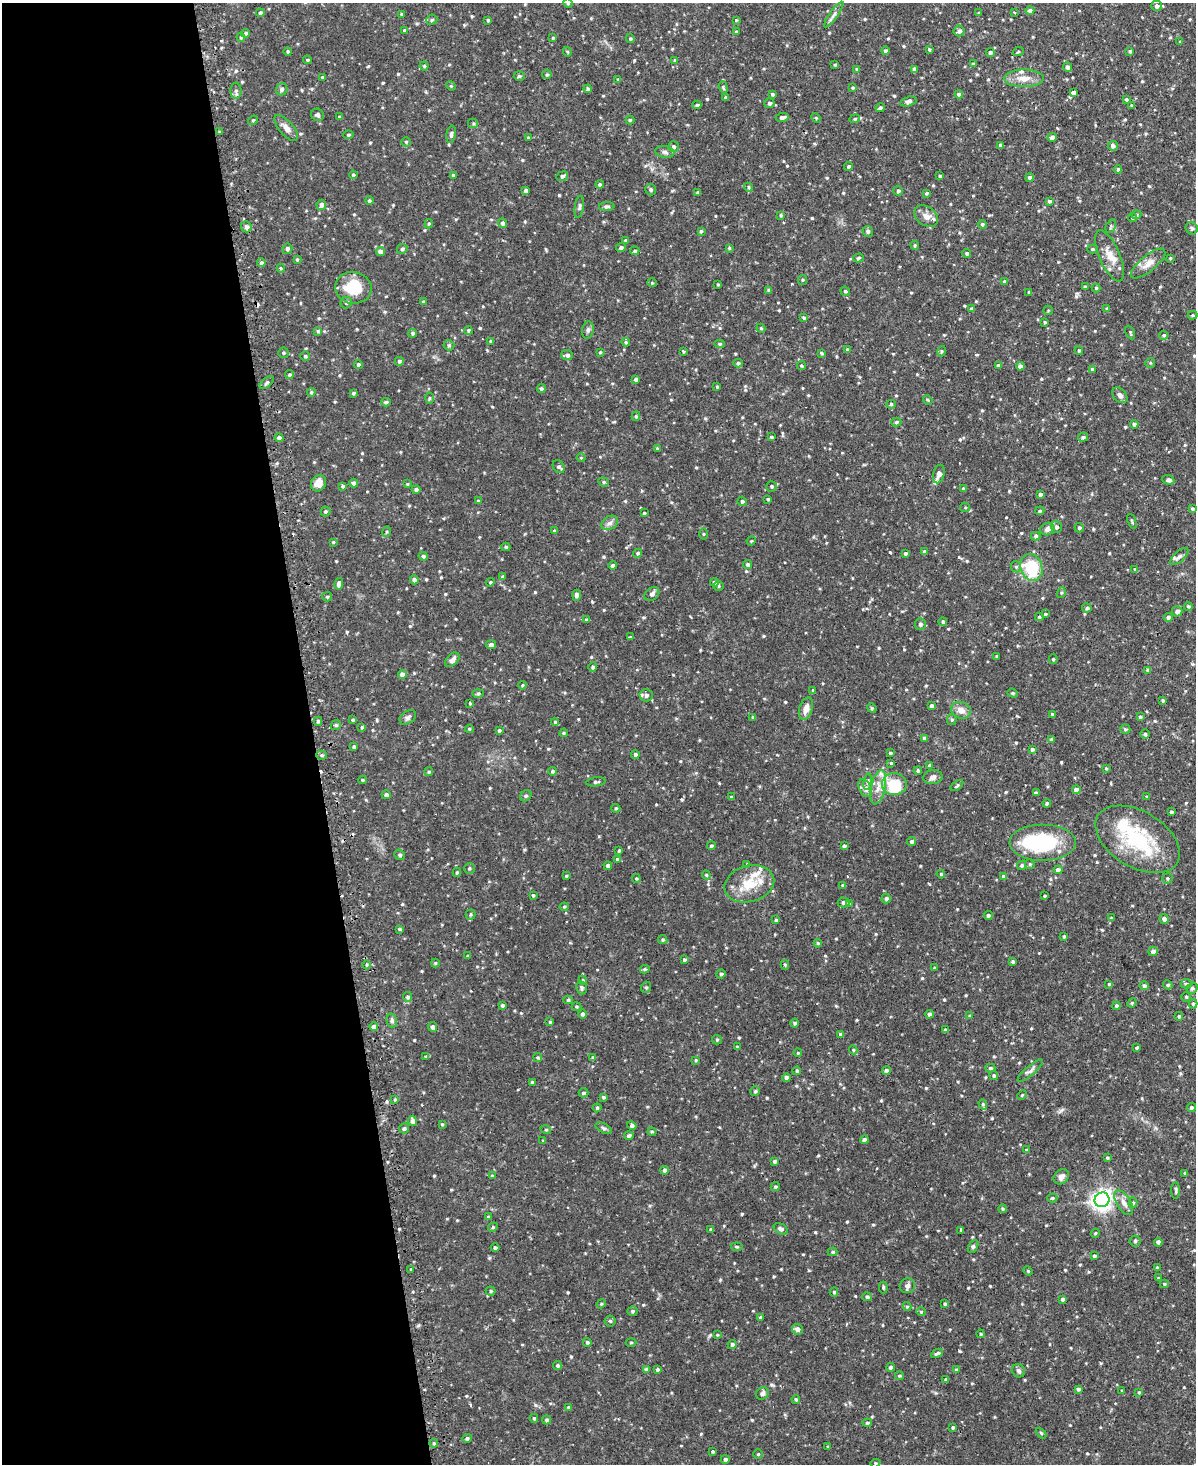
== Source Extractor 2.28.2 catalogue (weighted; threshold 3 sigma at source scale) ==
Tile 5 of 4 x 3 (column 1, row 2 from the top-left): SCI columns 31-1224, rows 1618-3079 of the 4838 x 4810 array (HDU 1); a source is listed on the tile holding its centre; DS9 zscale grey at full resolution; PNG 1198 x 1466 px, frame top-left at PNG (2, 3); each listed source drawn as its Kron ellipse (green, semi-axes under 4 px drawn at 4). Shown black and unused: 26% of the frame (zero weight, under 2 of 3 exposures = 4% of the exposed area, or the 3 px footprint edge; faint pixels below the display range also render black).
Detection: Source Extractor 2.28.2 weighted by HDU 2 'WHT'; one run over the whole footprint, this tile lists its part. Background 0.0943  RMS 0.0055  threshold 0.0249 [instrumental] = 3 sigma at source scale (4.5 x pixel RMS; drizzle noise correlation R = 1.50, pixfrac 1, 0.05/0.05 arcsec/px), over >= 5 px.
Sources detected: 683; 2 inside a brighter object's white glare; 4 cosmic-ray / hot-pixel residue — neither listed nor drawn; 13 inside a brighter listed object's ellipse — not listed separately; of the other 664, all 500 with FLUX_AUTO >= 0.555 (the completeness limit of this list) listed and drawn (164 fainter detections not listed), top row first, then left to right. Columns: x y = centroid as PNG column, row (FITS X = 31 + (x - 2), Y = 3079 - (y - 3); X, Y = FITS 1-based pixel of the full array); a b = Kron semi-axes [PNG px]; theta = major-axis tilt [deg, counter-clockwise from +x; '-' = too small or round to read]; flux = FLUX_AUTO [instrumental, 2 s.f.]
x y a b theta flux
568 3 5 4 - 0.74
1157 6 5 5 - 1.5
1030 11 4 4 - 1.5
1014 12 4 3 - 0.6
260 13 4 4 - 1.1
978 13 3 3 - 0.59
402 14 4 3 - 1.2
834 14 15 4 55 1.9
432 20 6 5 - 1.1
488 20 3 3 - 0.73
736 20 4 4 - 0.57
404 31 3 3 - 1.8
959 31 5 5 - 1.7
736 32 4 3 - 0.6
245 33 4 4 - 0.95
241 37 4 3 - 0.64
553 38 3 3 - 0.7
630 38 4 3 - 0.79
1180 42 4 3 - 0.6
929 49 4 3 - 0.59
288 51 4 4 - 0.67
885 51 4 4 - 1.1
1130 51 4 3 - 0.94
567 52 5 3 - 0.57
990 52 4 4 - 1
1018 52 5 3 - 0.6
307 60 4 3 - 0.69
675 60 4 3 - 0.76
973 64 3 3 - 0.92
835 65 3 3 - 0.63
424 66 4 4 - 0.7
1067 67 5 4 - 1.7
857 69 4 3 - 0.58
914 69 4 4 - 1.9
547 74 5 5 - 0.8
519 76 5 4 - 0.9
322 77 4 3 - 0.57
1024 78 20 9 0 5.9
618 79 4 3 - 0.56
451 86 5 4 - 0.57
723 87 6 4 -71 0.75
853 88 4 4 - 0.68
282 89 6 5 - 1.4
588 89 4 4 - 1.2
236 91 8 5 -89 1.4
1074 93 4 3 - 64
772 94 3 3 - 0.92
959 94 4 4 - 1.5
725 97 3 3 - 0.71
1126 100 4 3 - 0.85
908 101 8 4 14 1.3
769 103 5 5 - 1.1
697 105 4 3 - 1
1131 105 4 4 - 0.69
880 108 4 3 - 1
318 115 6 6 - 1.2
339 117 4 3 - 0.67
782 117 6 4 9 2.4
816 118 5 3 - 0.58
855 119 5 4 - 0.88
253 120 5 4 - 0.63
630 120 4 4 - 0.75
473 123 5 4 - 0.77
286 128 16 7 -49 3.6
220 132 4 3 - 0.68
451 134 9 4 80 1.4
348 135 5 4 - 0.82
1052 137 5 4 - 2.3
528 138 4 3 - 0.82
406 142 4 4 - 0.69
1001 145 4 3 - 1.5
1113 146 5 5 - 1.7
674 147 5 5 - 1.3
665 152 9 6 -9 1.7
849 166 4 4 - 1
1118 169 4 4 - 1
353 175 4 3 - 1
453 175 4 3 - 0.78
562 176 6 4 22 1.4
940 176 4 3 - 0.74
1030 178 4 4 - 1.6
600 185 4 4 - 1.3
749 187 5 4 - 0.71
651 190 6 5 - 1
526 191 4 3 - 1.7
898 191 5 4 - 1.2
698 193 4 3 - 1.1
927 193 4 3 - 0.84
369 201 4 4 - 0.91
1049 201 4 3 - 1.2
321 205 5 5 - 2.2
579 207 11 4 81 1.2
607 207 8 4 0 1.2
781 215 4 3 - 0.66
1137 215 5 4 - 0.75
926 216 13 9 -36 4.4
1133 218 4 4 - 0.76
503 223 5 4 - 1.5
429 224 5 4 - 0.64
982 224 4 4 - 0.89
1111 226 7 4 62 0.97
246 227 5 5 - 1.8
1192 228 6 6 - 1.2
701 231 3 3 - 0.67
868 231 5 5 - 1.2
626 240 4 4 - 0.74
915 245 4 3 - 0.7
621 247 5 4 - 1.2
729 248 4 4 - 0.62
287 249 5 5 - 1.6
402 249 5 5 - 1.3
1092 249 5 4 - 0.84
635 251 4 4 - 0.91
381 252 5 4 - 3
967 253 4 4 - 0.99
1110 256 27 10 -67 7.5
858 258 5 4 - 0.89
1170 258 4 3 - 0.61
297 259 4 3 - 0.66
261 263 4 4 - 1.1
1148 264 21 8 39 4.4
281 268 4 4 - 0.6
802 280 5 4 - 0.74
1004 281 4 4 - 0.85
652 283 4 4 - 0.6
718 284 3 3 - 0.59
1085 287 3 3 - 1.2
353 288 18 16 -10 19
1096 288 4 4 - 0.64
769 290 4 4 - 0.94
845 291 5 4 - 0.94
1029 292 4 3 - 0.71
423 302 4 3 - 0.75
346 303 6 5 - 1.2
1107 308 4 4 - 0.56
971 309 4 4 - 1.3
1048 310 5 4 - 0.63
1192 315 5 4 - 0.68
804 318 4 3 - 1
1045 322 3 3 - 0.64
761 328 4 4 - 0.64
468 330 4 4 - 1.2
588 330 9 5 80 1.4
318 331 4 4 - 0.9
1130 332 7 3 -64 0.65
413 333 4 4 - 1.1
1164 335 5 4 - 0.86
490 341 4 4 - 0.72
626 342 4 4 - 0.62
720 344 5 4 - 0.83
449 345 5 5 - 0.72
847 350 4 4 - 0.8
683 351 4 3 - 0.61
942 351 5 4 - 0.78
1079 351 4 3 - 0.76
600 352 4 3 - 0.57
283 353 5 5 - 0.86
821 353 4 3 - 0.93
567 355 6 5 - 1.5
305 356 5 5 - 0.73
399 361 4 4 - 1.1
738 363 5 4 - 1
1150 363 5 4 - 0.63
358 364 4 4 - 1.1
998 365 4 3 - 1
801 366 4 4 - 0.64
1020 366 4 4 - 2.1
1092 369 4 4 - 0.66
289 375 4 4 - 0.89
636 379 4 3 - 1.5
267 383 8 4 41 1.3
717 387 4 3 - 0.72
541 389 4 4 - 1.1
311 392 4 4 - 0.74
354 393 4 3 - 0.97
1120 395 9 6 -48 2.1
429 398 5 3 - 0.59
928 400 5 4 - 0.58
386 402 5 3 - 0.86
891 404 4 4 - 0.57
636 416 5 4 - 0.74
896 422 5 4 - 0.84
1134 424 4 4 - 1.2
771 437 3 3 - 0.69
1083 437 5 4 - 1
279 438 4 4 - 1.6
657 449 4 3 - 0.67
581 458 4 4 - 0.6
559 467 7 5 -53 1.3
939 474 9 5 75 2.2
1168 480 6 4 -23 1.6
603 482 5 4 - 0.79
318 483 8 7 - 5.2
354 483 4 4 - 1.7
407 484 4 4 - 0.58
343 486 4 3 - 0.69
771 486 5 5 - 0.87
963 489 4 4 - 0.9
416 490 4 4 - 1.3
1040 494 4 4 - 1.3
768 499 3 3 - 0.77
478 501 4 3 - 0.93
742 501 5 4 - 1
965 507 5 4 - 0.63
1193 509 4 4 - 0.78
325 511 5 5 - 0.91
1040 511 4 3 - 0.72
644 513 4 4 - 0.65
1132 521 8 3 -68 0.65
610 523 9 6 32 2
1056 527 6 5 - 1.8
1079 528 4 4 - 1.1
1047 529 7 6 - 2.7
554 531 4 3 - 0.74
386 532 5 3 - 0.59
703 534 5 3 - 0.57
1036 536 5 4 - 0.98
751 541 5 3 - 0.56
333 542 3 3 - 0.58
506 547 4 4 - 0.77
925 552 4 4 - 1.7
638 553 5 4 - 0.83
905 553 4 3 - 0.99
423 556 5 4 - 1
1179 557 11 5 43 1.6
748 564 5 4 - 1.2
613 566 4 4 - 1.3
1016 567 6 5 - 1
1031 567 14 11 -71 27
1135 569 4 4 - 0.59
503 577 4 4 - 0.69
414 580 4 4 - 1.8
490 582 4 4 - 0.65
714 582 4 4 - 1.6
339 584 6 4 79 2
718 586 5 4 - 0.69
1061 593 5 3 - 0.59
652 594 8 6 40 1.6
576 595 5 4 - 1.8
327 597 5 4 - 0.62
1188 606 4 4 - 0.84
1087 608 4 4 - 1.4
1177 611 5 5 - 2.2
1045 614 4 3 - 0.74
1039 617 4 3 - 0.85
1168 617 4 4 - 1.1
586 620 4 4 - 1.1
943 622 4 4 - 1.1
920 624 6 5 - 1.3
630 637 3 3 - 0.66
491 645 5 4 - 1.5
997 656 4 3 - 0.69
1053 659 5 4 - 0.71
452 660 9 5 44 2.4
593 667 5 4 - 1.1
1148 670 4 4 - 1.2
402 674 4 4 - 2.9
522 685 4 3 - 0.59
813 690 3 3 - 0.66
478 693 6 4 2 0.8
1013 693 5 4 - 0.71
646 695 6 6 - 2.2
1163 701 3 3 - 0.87
470 703 4 3 - 0.62
932 706 4 3 - 1.5
872 708 5 4 - 0.66
806 709 11 6 73 4.3
961 710 10 8 -21 4.3
1052 714 4 3 - 0.79
408 717 9 6 36 1.5
753 717 3 3 - 0.93
1140 717 3 3 - 0.79
353 720 4 3 - 0.8
952 720 5 5 - 0.78
318 721 4 4 - 1.1
555 722 4 4 - 0.79
336 725 5 4 - 0.88
362 727 3 3 - 0.69
469 729 4 4 - 0.74
1125 729 5 4 - 1
499 730 3 3 - 0.9
564 733 4 3 - 0.74
1145 734 4 4 - 0.83
924 738 4 4 - 1.1
1051 740 4 4 - 1.1
354 747 4 3 - 1
1032 749 3 3 - 1.2
890 753 4 3 - 0.8
322 755 5 4 - 0.86
635 755 4 4 - 1.3
891 764 3 3 - 3.7
930 766 4 3 - 1.4
1106 768 3 3 - 0.56
553 771 4 4 - 1.1
918 771 4 3 - 0.76
429 772 4 4 - 0.8
933 777 9 7 8 1.9
363 780 4 3 - 0.64
596 782 10 4 7 1.2
868 782 8 4 81 1.2
894 784 12 11 - 18
957 785 7 4 36 0.86
878 787 17 7 77 5.4
865 788 9 6 -61 2.1
1076 790 4 4 - 2.3
1036 793 4 3 - 1.1
386 795 4 4 - 1.7
526 796 6 5 - 0.98
731 797 4 3 - 0.6
1147 797 4 3 - 0.83
1047 803 4 3 - 1.3
616 808 4 4 - 0.71
1171 812 3 3 - 1.2
1138 839 46 28 -31 40
912 842 4 4 - 1.3
1043 843 33 18 0 41
711 846 4 4 - 0.87
844 846 4 3 - 1
619 851 3 3 - 0.77
400 855 5 5 - 1
617 859 4 4 - 0.63
747 864 4 3 - 0.57
1030 864 5 4 - 0.73
1022 865 5 4 - 0.97
608 866 4 4 - 1.4
469 868 5 5 - 0.89
1058 870 4 4 - 2.8
457 872 4 3 - 0.72
941 874 4 4 - 0.58
706 875 4 4 - 0.62
566 876 4 3 - 0.58
1004 877 4 4 - 1.8
1167 878 5 5 - 0.9
636 879 4 4 - 0.61
749 884 25 18 16 14
843 886 4 3 - 1.2
533 895 4 3 - 0.7
1045 896 3 3 - 0.59
886 899 5 4 - 1.3
844 902 6 5 - 1.5
849 903 4 3 - 0.56
564 907 4 4 - 0.6
470 915 5 5 - 0.8
988 915 4 4 - 1
1111 918 4 3 - 0.63
1164 919 5 4 - 1.9
776 920 4 3 - 0.71
400 929 4 3 - 0.63
1064 936 4 3 - 0.77
663 940 5 4 - 0.88
818 943 4 3 - 0.65
1153 951 5 4 - 2
468 956 4 3 - 0.61
684 959 3 3 - 1
1013 961 3 3 - 1
435 963 4 4 - 0.59
367 965 4 3 - 0.63
785 965 5 4 - 0.87
934 968 4 3 - 0.69
645 969 5 3 - 0.84
721 974 5 4 - 1.1
583 980 4 4 - 0.57
1109 984 3 3 - 0.58
1186 984 5 4 - 0.91
1168 985 5 4 - 0.86
1144 986 4 4 - 1.2
646 987 6 5 - 0.95
581 988 6 5 - 1.2
1192 988 6 5 - 1.1
408 997 5 4 - 1.2
1186 997 4 4 - 0.76
568 1000 5 4 - 0.86
1132 1003 5 4 - 0.73
1193 1004 4 4 - 0.84
502 1005 4 3 - 1
1116 1006 4 4 - 1.1
576 1007 5 4 - 0.64
582 1014 5 4 - 1.3
929 1014 4 4 - 1.2
970 1016 4 3 - 0.62
1179 1016 4 4 - 0.97
392 1021 7 5 -77 1.2
550 1022 3 3 - 0.74
795 1023 4 4 - 1.1
374 1027 4 4 - 2.1
433 1027 5 4 - 1.5
945 1030 4 3 - 0.9
841 1034 4 3 - 1.1
717 1040 5 4 - 0.69
737 1047 3 3 - 0.61
1137 1047 4 3 - 0.87
853 1050 4 4 - 0.59
798 1053 4 4 - 0.58
425 1056 4 3 - 0.56
538 1057 4 3 - 0.64
593 1057 4 4 - 0.57
696 1060 4 3 - 0.6
990 1068 5 4 - 0.96
886 1070 4 4 - 1.1
1030 1070 16 4 40 1.8
797 1071 4 4 - 1
994 1076 4 4 - 0.85
787 1078 4 4 - 1.7
533 1082 4 3 - 1.2
755 1091 5 5 - 0.85
583 1093 5 4 - 0.97
1022 1095 5 3 - 0.56
603 1097 4 3 - 0.8
395 1100 3 3 - 1.1
983 1104 5 4 - 0.81
1191 1107 4 4 - 1.1
597 1108 4 4 - 0.8
413 1121 5 4 - 2.2
442 1124 4 4 - 0.58
632 1125 5 4 - 1.3
404 1128 5 5 - 1.1
603 1128 9 4 -27 1.1
546 1130 5 3 - 0.59
652 1132 4 4 - 0.65
629 1136 5 4 - 1.4
864 1140 4 4 - 1.5
543 1141 4 3 - 0.61
1027 1150 4 4 - 0.78
1107 1158 4 3 - 0.57
775 1161 4 4 - 1.2
665 1170 4 4 - 1.7
1185 1173 3 3 - 0.7
492 1176 4 4 - 0.84
1061 1177 8 6 44 2.4
775 1187 5 4 - 0.89
1176 1190 8 4 -89 0.89
1052 1198 5 4 - 0.81
1102 1200 7 7 - 320
1124 1203 14 7 -58 3.3
1133 1203 5 4 - 0.78
1002 1209 4 4 - 0.68
489 1217 4 4 - 1.3
493 1227 5 4 - 0.77
781 1229 8 5 -31 1.8
711 1230 4 3 - 1.2
961 1230 3 3 - 0.8
1095 1233 4 4 - 0.61
1135 1241 5 5 - 0.83
1158 1242 4 4 - 1.4
973 1246 7 4 63 0.91
737 1247 6 4 -8 0.79
495 1248 4 4 - 1.1
833 1252 5 4 - 0.75
1094 1256 4 4 - 1.1
1157 1268 4 4 - 0.66
411 1270 3 3 - 1.4
1028 1271 5 3 - 0.56
1158 1278 4 3 - 0.61
1164 1284 4 4 - 0.71
907 1286 8 7 - 1.8
883 1287 6 4 89 0.75
491 1291 5 4 - 0.76
834 1292 4 4 - 0.8
867 1297 5 4 - 1
1063 1299 4 4 - 1.2
601 1304 5 3 - 0.6
945 1304 3 3 - 0.73
907 1307 4 4 - 0.66
633 1311 5 5 - 1
921 1312 4 4 - 0.71
761 1317 4 3 - 1.1
610 1321 5 5 - 1.1
797 1329 5 5 - 2.1
981 1334 4 3 - 0.65
717 1335 4 3 - 0.59
587 1342 4 4 - 1
631 1342 5 3 - 0.58
732 1345 4 4 - 1.3
937 1353 6 3 27 1.3
558 1366 4 4 - 1.1
891 1367 4 4 - 1.7
647 1369 4 4 - 1.2
658 1369 4 4 - 0.75
956 1370 3 3 - 0.82
1018 1371 7 6 - 1.4
899 1376 4 3 - 0.7
946 1379 3 3 - 1
1078 1389 3 3 - 0.92
1122 1391 4 3 - 0.65
1139 1392 4 4 - 0.57
762 1393 7 6 - 1.8
796 1399 4 3 - 0.66
568 1407 4 3 - 0.64
534 1418 4 4 - 0.71
547 1420 4 4 - 1.1
867 1423 4 4 - 0.97
953 1428 3 3 - 0.95
1041 1433 6 4 -46 0.69
467 1438 4 4 - 1
434 1443 4 4 - 0.71
827 1447 4 3 - 0.57
712 1451 3 3 - 0.68
758 1454 5 5 - 0.75
725 1459 4 4 - 1.1
875 1463 5 4 - 0.69
Isophote crosses this tile's border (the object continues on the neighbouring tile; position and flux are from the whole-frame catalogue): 1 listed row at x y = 568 3
Unlisted compact peaks at least as high as the median listed source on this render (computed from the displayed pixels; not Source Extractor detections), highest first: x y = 890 552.